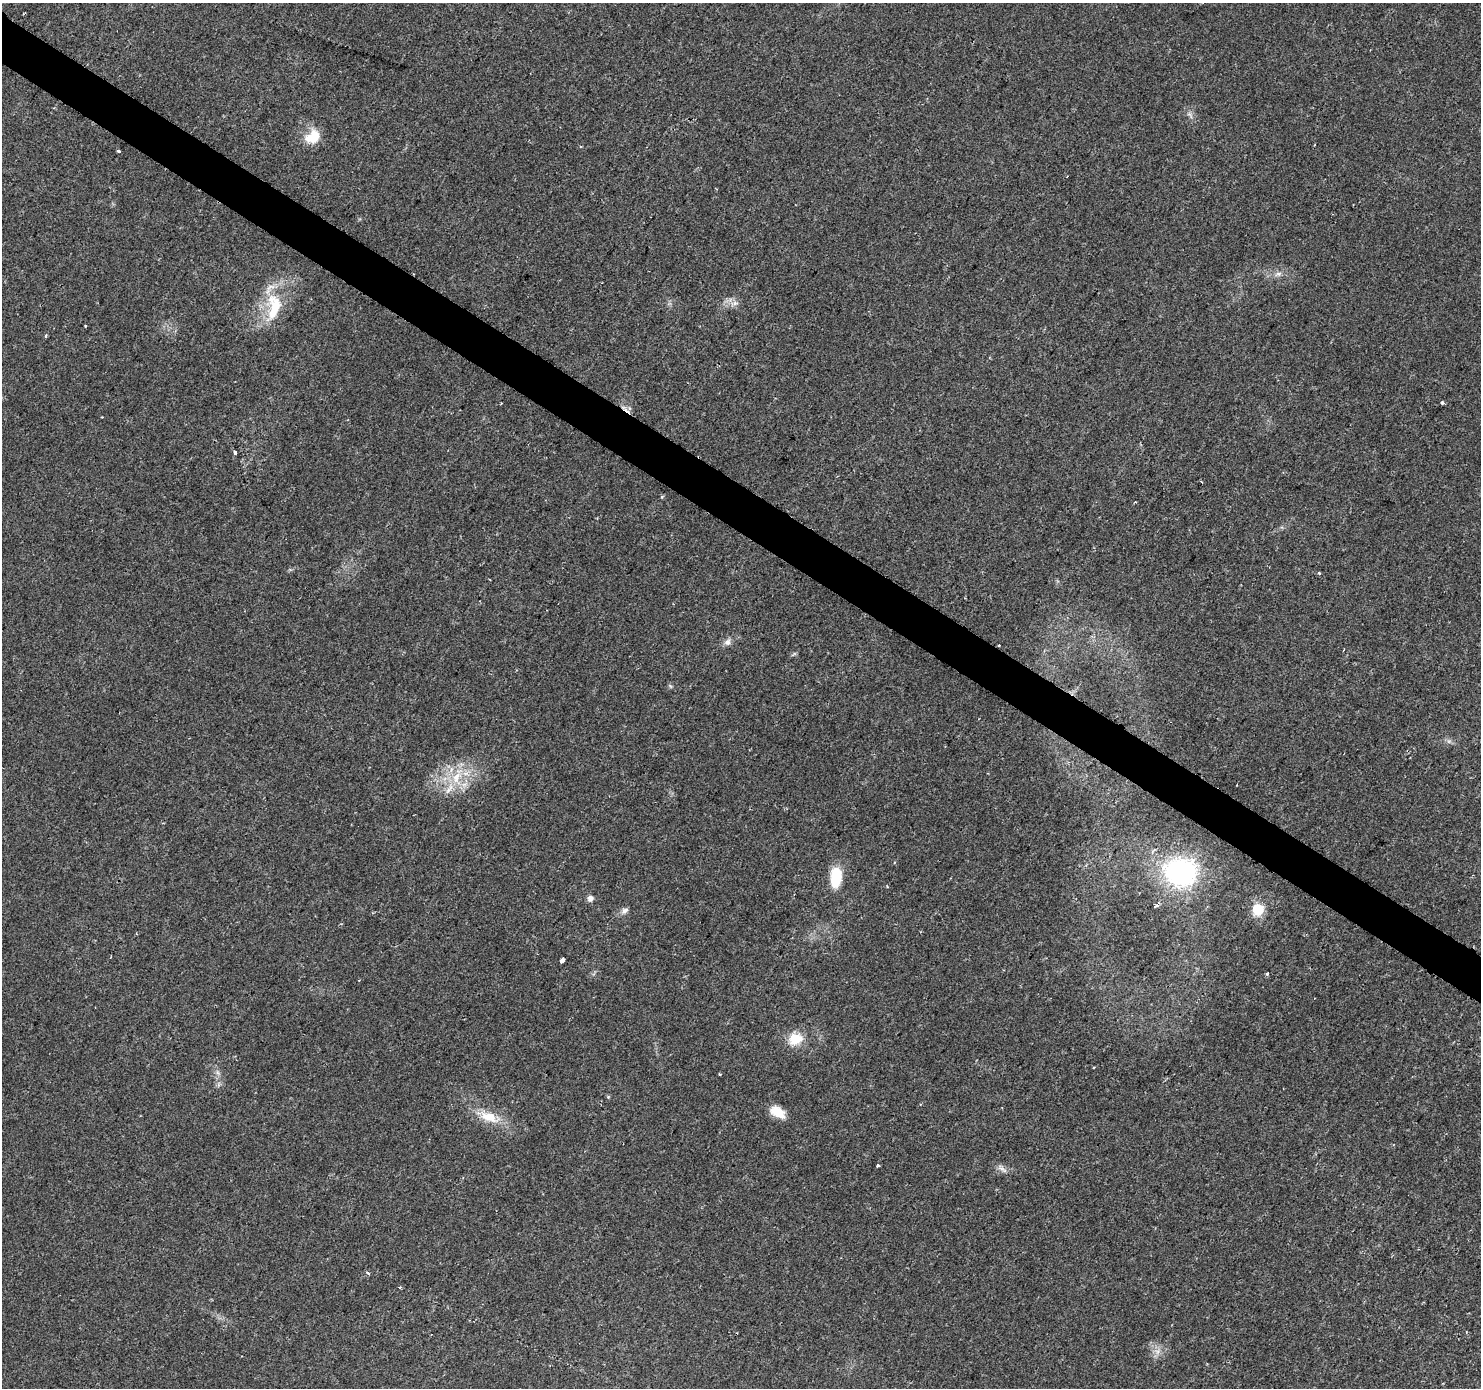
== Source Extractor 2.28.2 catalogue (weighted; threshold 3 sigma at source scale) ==
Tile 11 of 4 x 4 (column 3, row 3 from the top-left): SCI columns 2974-4452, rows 1646-3031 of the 5936 x 5993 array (HDU 1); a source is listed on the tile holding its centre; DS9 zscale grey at full resolution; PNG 1483 x 1390 px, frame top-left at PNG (2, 3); no overlay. Shown black and unused: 3% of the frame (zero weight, under 2 of 3 exposures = <1% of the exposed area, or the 3 px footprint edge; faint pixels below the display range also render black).
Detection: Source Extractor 2.28.2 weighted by HDU 2 'WHT'; one run over the whole footprint, this tile lists its part. Background 0.0372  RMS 0.0044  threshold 0.0198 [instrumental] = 3 sigma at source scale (4.5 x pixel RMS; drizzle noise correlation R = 1.50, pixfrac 1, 0.0396/0.0396 arcsec/px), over >= 5 px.
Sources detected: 36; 1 cosmic-ray / hot-pixel residue — not listed; the other 35 listed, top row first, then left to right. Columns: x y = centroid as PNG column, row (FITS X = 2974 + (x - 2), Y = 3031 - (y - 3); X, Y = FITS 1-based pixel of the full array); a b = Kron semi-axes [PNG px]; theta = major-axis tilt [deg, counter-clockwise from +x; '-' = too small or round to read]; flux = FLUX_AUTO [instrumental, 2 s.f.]
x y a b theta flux
313 136 20 15 36 9
119 151 3 3 - 4.3
1278 274 10 6 15 1.8
735 303 9 6 -12 1.8
274 307 42 18 83 20
85 326 3 2 - 0.39
45 336 3 3 - 1.1
1442 402 3 3 - 1.6
235 452 4 3 - 8.2
662 496 5 3 - 0.45
1319 573 4 3 - 0.65
728 642 9 8 - 1.9
999 645 2 2 - 0.46
1343 650 3 2 - 0.36
670 686 6 4 -71 0.59
457 777 29 14 73 14
1181 872 34 29 -5 69
836 878 21 12 85 14
590 898 8 7 - 1.7
1156 905 4 3 - 2.1
1258 910 6 6 - 43
624 911 10 7 30 1.9
562 961 4 3 - 22
1267 974 4 4 - 0.74
795 1039 16 13 23 9.2
1093 1067 3 2 - 0.56
218 1073 7 4 -71 1
719 1074 3 3 - 0.39
777 1112 19 11 -31 6.7
489 1117 30 13 -19 10
878 1165 4 3 - 1.2
1002 1169 15 4 -30 1.7
368 1273 5 3 - 0.91
400 1287 3 3 - 1.8
1157 1351 8 6 72 2.1
Overlapping masked pixels (flux is a lower limit): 1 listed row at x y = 999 645
Unlisted compact peaks at least as high as the median listed source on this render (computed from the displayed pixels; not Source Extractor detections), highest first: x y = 608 1097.